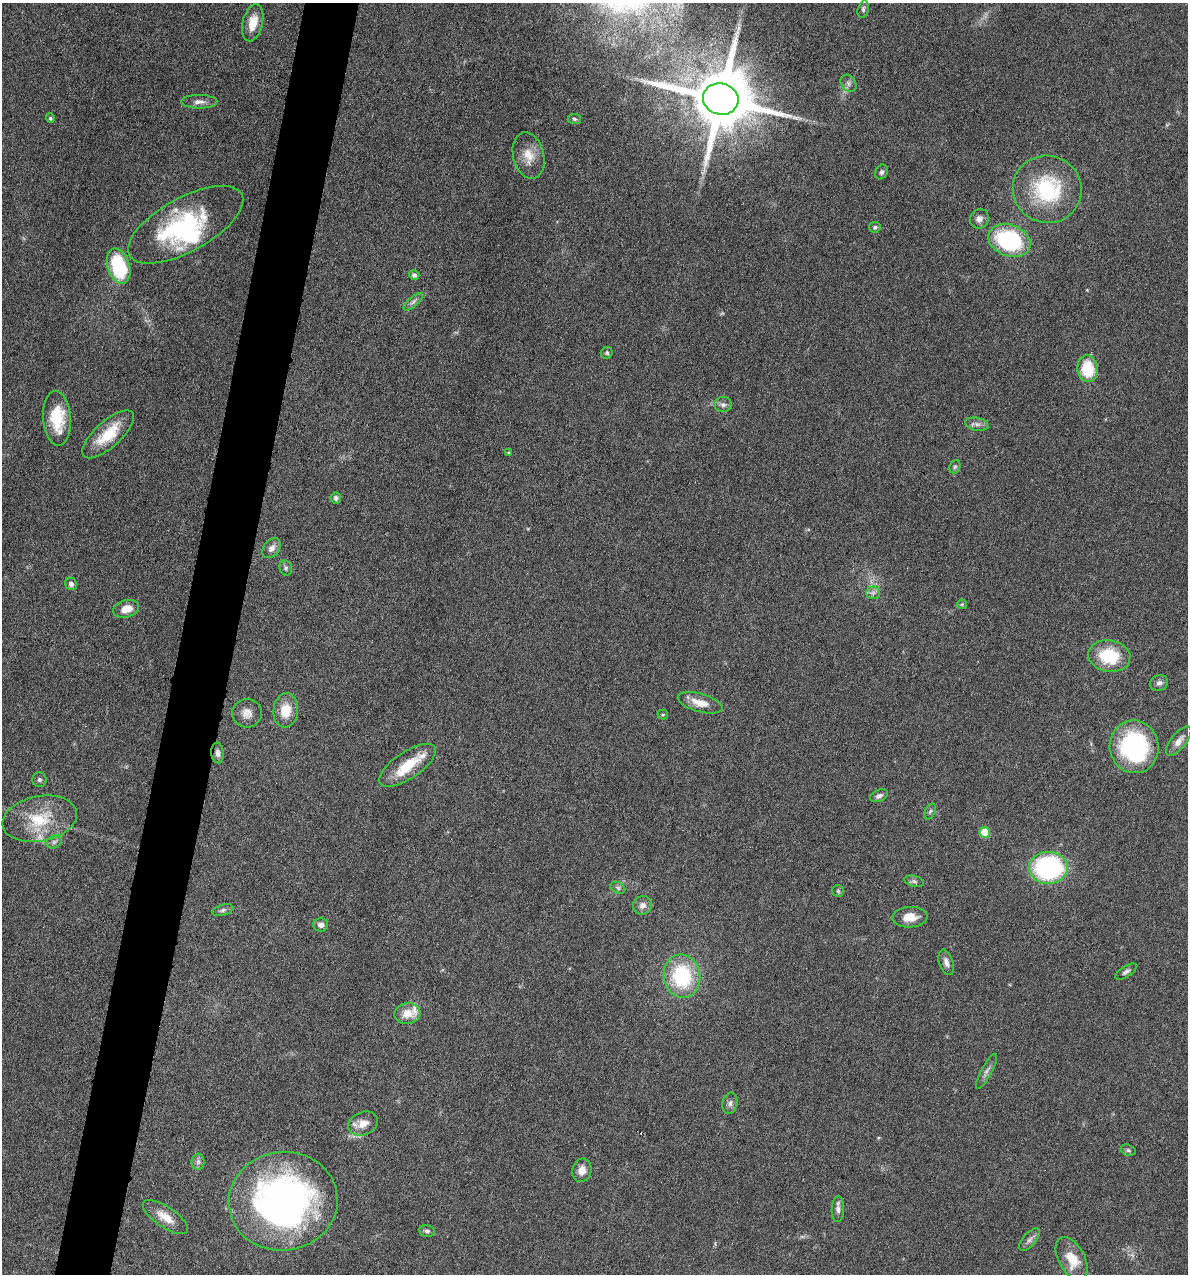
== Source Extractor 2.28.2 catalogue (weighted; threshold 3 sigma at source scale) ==
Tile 7 of 4 x 4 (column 3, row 2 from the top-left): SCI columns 2492-3677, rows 2543-3814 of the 5105 x 5085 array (HDU 1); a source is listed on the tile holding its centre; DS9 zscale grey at full resolution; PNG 1190 x 1276 px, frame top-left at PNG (2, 3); each listed source drawn as its Kron ellipse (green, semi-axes under 4 px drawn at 4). Shown black and unused: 5% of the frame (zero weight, under 4 of 8 exposures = <1% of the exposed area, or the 3 px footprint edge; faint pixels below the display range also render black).
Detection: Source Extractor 2.28.2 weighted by HDU 2 'WHT'; one run over the whole footprint, this tile lists its part. Background 0.148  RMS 0.0057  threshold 0.0233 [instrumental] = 3 sigma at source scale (4.09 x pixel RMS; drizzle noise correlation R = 1.36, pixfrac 0.8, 0.05/0.05 arcsec/px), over >= 5 px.
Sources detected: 80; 1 too faint to see at this stretch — neither listed nor drawn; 7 inside a brighter listed object's ellipse — not listed separately; the other 72 listed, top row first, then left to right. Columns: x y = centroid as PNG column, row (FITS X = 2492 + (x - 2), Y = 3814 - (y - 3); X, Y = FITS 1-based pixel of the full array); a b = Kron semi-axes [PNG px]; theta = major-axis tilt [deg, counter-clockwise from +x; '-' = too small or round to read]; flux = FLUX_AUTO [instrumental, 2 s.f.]
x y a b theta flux
863 9 9 5 75 1.1
253 23 19 10 77 9.6
848 83 9 7 -55 1.9
721 99 18 15 -13 5900
199 102 18 7 0 3.4
50 118 4 4 - 1
574 119 6 5 - 0.98
529 156 24 15 -76 9.1
882 172 8 6 65 1.3
1047 189 34 33 - 44
979 219 10 9 - 2.8
186 225 64 27 29 67
875 227 6 5 - 1.1
1009 241 22 15 -20 56
119 266 18 11 -73 39
414 275 5 5 - 1.5
413 302 12 4 41 1.9
607 353 6 5 - 0.99
1087 369 13 10 -86 20
723 405 9 7 -2 2.1
57 418 27 14 -86 20
977 424 12 6 -10 2.2
108 434 33 13 42 17
509 453 4 4 - 0.82
955 467 7 5 68 0.99
336 498 5 5 - 1.5
272 548 11 7 52 3.4
286 568 7 6 - 1.3
71 584 6 5 - 1.9
873 593 7 6 - 1.7
962 604 5 5 - 0.73
126 609 13 8 15 6.6
1109 656 21 16 -8 25
1159 683 9 7 23 2
700 703 23 9 -15 7.7
286 710 17 12 83 11
247 713 15 14 - 5
663 714 5 5 - 0.77
1179 741 18 7 51 4.2
1134 747 26 24 -80 74
218 753 10 6 -84 2.4
408 765 33 13 34 16
39 779 7 7 - 1.3
879 796 9 6 23 1.8
930 811 8 5 63 1.2
40 819 38 22 11 25
985 832 5 5 - 18
54 842 8 6 27 1.5
1048 868 19 16 2 87
914 881 10 5 -14 1.4
618 888 8 5 -30 1.3
838 891 6 5 - 0.88
642 905 9 9 - 3.3
223 910 11 5 17 1.6
910 917 17 10 2 7.7
321 925 7 7 - 2.4
946 962 13 7 -71 3
1126 972 12 5 33 1.8
682 976 22 18 -81 42
407 1014 13 10 6 7.5
986 1071 19 5 61 2.5
730 1103 11 7 80 2.2
363 1123 15 11 21 5.6
1128 1150 8 5 -16 1.1
198 1162 8 6 90 1.8
582 1170 12 9 77 4.7
283 1201 54 49 8 220
838 1209 13 6 89 2.5
165 1217 26 10 -34 8.7
427 1231 8 5 -8 1.4
1030 1240 14 6 49 2.3
1072 1259 23 13 -62 12